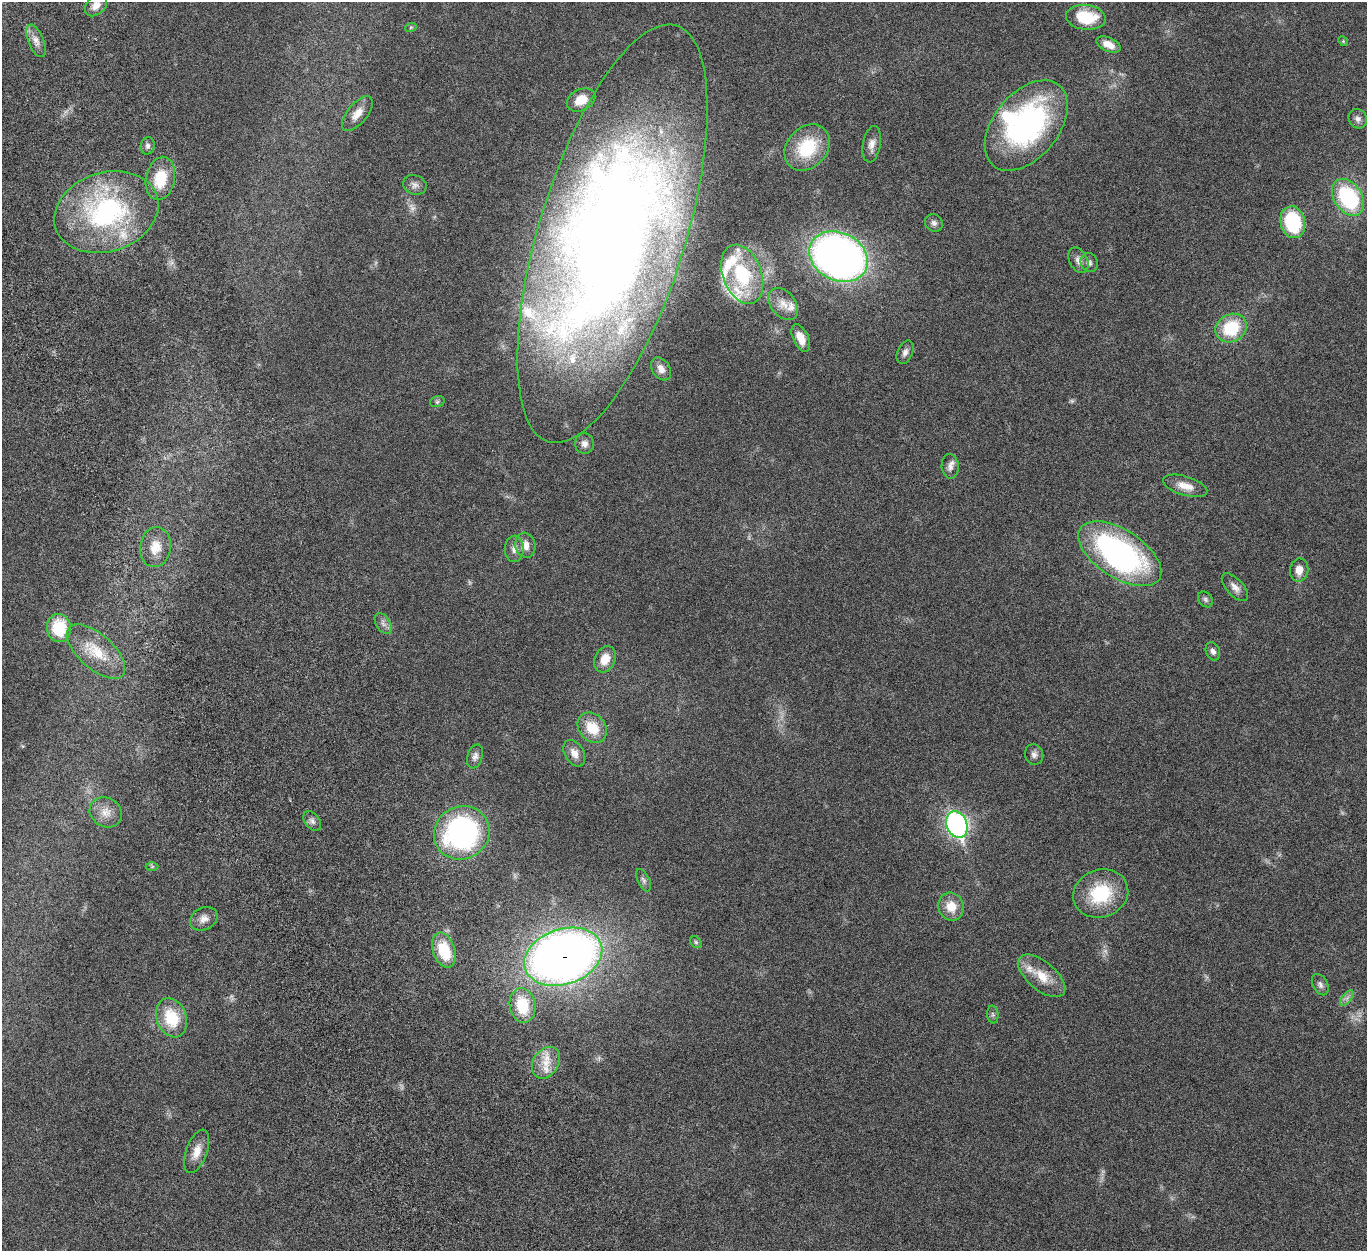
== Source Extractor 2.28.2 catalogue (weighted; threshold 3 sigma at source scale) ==
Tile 11 of 4 x 4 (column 3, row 3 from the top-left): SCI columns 2839-4203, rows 1580-2828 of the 5676 x 5537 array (HDU 1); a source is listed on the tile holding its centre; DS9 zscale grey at full resolution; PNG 1369 x 1253 px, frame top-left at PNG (2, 2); each listed source drawn as its Kron ellipse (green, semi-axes under 4 px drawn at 4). Shown black and unused: <1% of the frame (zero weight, under 5 of 10 exposures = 6% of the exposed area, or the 3 px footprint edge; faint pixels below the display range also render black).
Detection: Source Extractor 2.28.2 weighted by HDU 2 'WHT'; one run over the whole footprint, this tile lists its part. Background 0.0277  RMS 0.0018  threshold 0.00725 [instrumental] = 3 sigma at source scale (4.09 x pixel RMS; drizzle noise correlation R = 1.36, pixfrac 0.8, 0.05/0.05 arcsec/px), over >= 5 px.
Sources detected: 81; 2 too faint to see at this stretch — neither listed nor drawn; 10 inside a brighter listed object's ellipse — not listed separately; the other 69 listed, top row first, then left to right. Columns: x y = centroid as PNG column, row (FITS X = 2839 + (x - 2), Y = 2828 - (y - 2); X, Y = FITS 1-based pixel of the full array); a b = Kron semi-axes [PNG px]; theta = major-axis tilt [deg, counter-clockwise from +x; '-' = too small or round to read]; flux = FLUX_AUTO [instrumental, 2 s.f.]
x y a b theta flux
96 5 12 9 43 1.2
1086 17 20 12 -7 6
411 27 6 3 19 0.18
36 41 17 8 -68 1.2
1343 41 5 4 - 0.19
1108 44 13 7 -24 1.6
581 100 15 10 26 2.8
357 114 21 10 50 1.8
1358 119 10 9 - 0.68
1026 126 52 32 51 36
872 144 18 9 80 1.3
148 146 9 7 76 0.55
807 148 25 20 48 8.1
160 178 22 14 79 5.1
415 185 12 9 -19 0.82
1348 197 20 13 -56 16
106 212 53 39 18 29
1293 222 16 12 -77 11
934 223 9 8 - 0.58
612 234 218 73 73 220
838 257 30 24 -27 100
1078 260 13 9 -62 0.98
1089 262 10 8 -66 0.61
742 274 31 19 -69 11
783 304 18 12 -52 1.9
1231 328 16 13 30 7.5
801 338 15 7 -65 1.9
905 352 12 7 67 0.78
661 369 12 9 -57 1.3
437 402 7 5 18 0.32
584 444 10 9 - 0.96
950 466 12 8 -85 0.88
1185 486 23 9 -17 2.1
525 545 12 10 -79 1.6
155 547 20 15 82 2.7
514 549 13 9 89 1.1
1120 554 47 24 -33 40
1299 570 11 9 82 1.6
1235 587 17 8 -47 1.2
1205 599 9 6 -47 0.43
383 623 12 7 -58 0.81
59 628 14 12 -86 6.3
96 651 36 17 -42 5.2
1213 651 9 7 -67 0.62
605 659 14 10 62 2.2
592 728 16 13 -49 4
574 753 14 9 -59 1.4
1034 754 10 9 - 0.72
475 756 12 7 72 0.75
106 812 17 14 -32 1.8
312 821 11 7 -53 0.66
957 825 14 10 -70 43
462 833 28 26 27 34
152 867 6 4 1 0.25
644 880 12 6 -65 0.54
1101 894 28 23 20 8.5
951 907 14 12 -69 2.8
204 919 14 11 28 1.2
696 942 6 5 - 0.27
444 950 18 11 -72 6.3
563 957 40 27 19 150
1042 976 28 14 -40 3.5
1320 985 11 7 -61 0.64
1347 998 9 4 53 0.54
522 1005 17 13 -81 5.9
993 1015 9 5 -83 0.38
172 1018 20 15 -69 6
546 1063 17 12 56 2.6
197 1151 23 10 70 2
Overlapping masked pixels (flux is a lower limit): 1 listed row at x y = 563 957